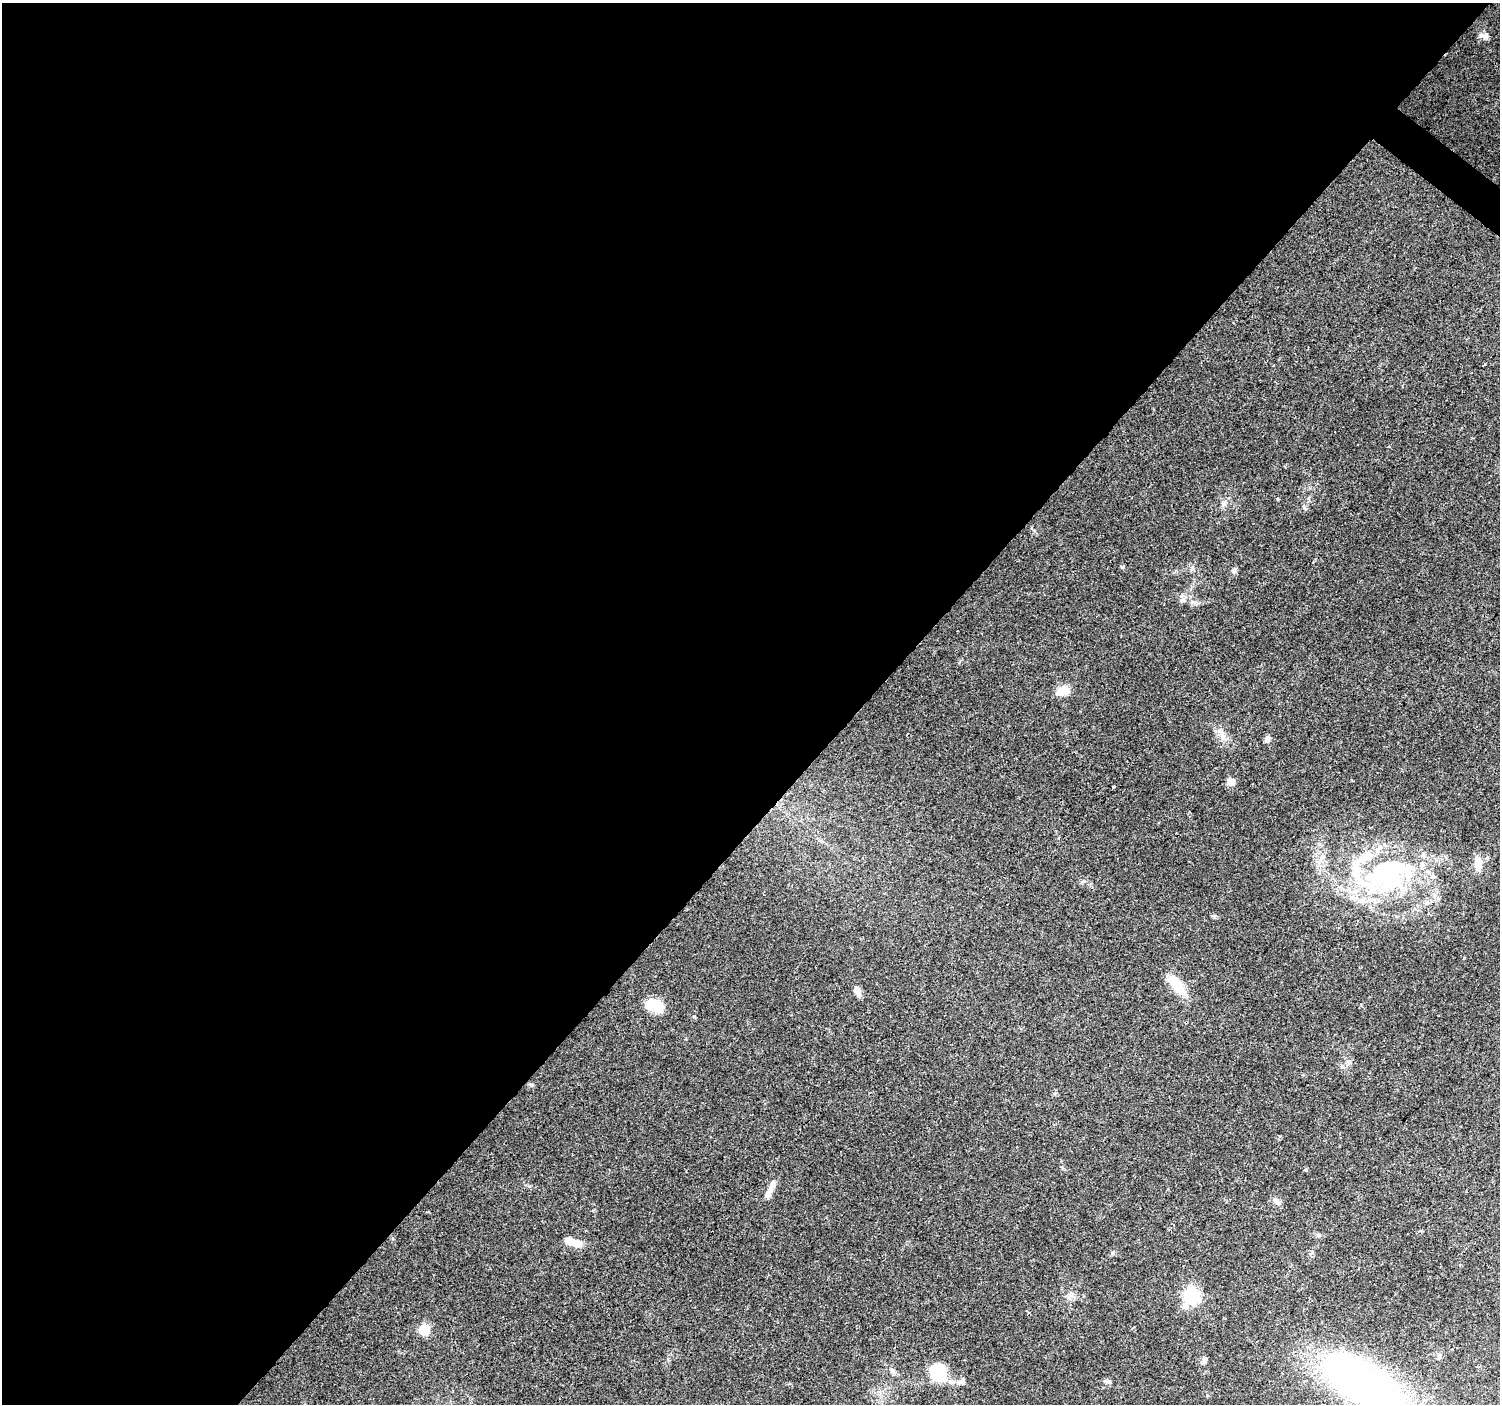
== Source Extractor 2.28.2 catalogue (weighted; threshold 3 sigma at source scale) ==
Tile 5 of 4 x 4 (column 1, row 2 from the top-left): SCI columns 1-1498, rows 2980-4381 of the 5999 x 6023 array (HDU 1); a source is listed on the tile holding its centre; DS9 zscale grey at full resolution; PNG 1502 x 1406 px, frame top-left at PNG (2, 3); no overlay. Shown black and unused: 58% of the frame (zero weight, under 2 of 3 exposures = <1% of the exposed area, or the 3 px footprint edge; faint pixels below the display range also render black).
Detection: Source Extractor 2.28.2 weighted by HDU 2 'WHT'; one run over the whole footprint, this tile lists its part. Background 0.0756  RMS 0.0077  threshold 0.0347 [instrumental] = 3 sigma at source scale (4.5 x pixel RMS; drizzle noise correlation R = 1.50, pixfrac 1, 0.0396/0.0396 arcsec/px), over >= 5 px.
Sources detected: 35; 3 inside a brighter object's white glare — not listed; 5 inside a brighter listed object's ellipse — not listed separately; the other 27 listed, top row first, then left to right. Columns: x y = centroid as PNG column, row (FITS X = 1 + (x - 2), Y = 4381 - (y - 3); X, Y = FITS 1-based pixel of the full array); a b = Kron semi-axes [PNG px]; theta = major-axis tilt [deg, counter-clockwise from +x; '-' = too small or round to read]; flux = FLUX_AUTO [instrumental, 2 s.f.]
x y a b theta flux
1484 36 14 7 -18 3.6
1305 508 6 4 -70 1.2
1234 571 8 6 -86 2.1
1183 600 8 6 15 2.4
1064 690 14 10 15 10
1220 731 7 4 -18 1.9
1267 739 8 7 - 2.5
1231 782 9 8 - 4.8
1113 787 4 3 - 1.8
1478 864 21 9 -87 8.5
1386 876 75 37 12 130
1177 985 27 13 -54 17
857 991 12 7 -64 4.9
656 1006 20 12 -25 20
768 1193 16 7 70 5.2
1276 1201 11 7 -43 3.7
1318 1235 6 5 - 1.3
576 1243 20 10 -15 8.2
1192 1296 7 7 - 150
1185 1306 8 7 - 4.1
424 1330 6 6 - 47
1439 1356 8 5 -89 1.6
1204 1360 8 6 84 2.5
939 1369 24 14 -27 20
892 1371 10 6 -47 2.7
962 1382 9 7 -16 2.9
1363 1382 57 25 -31 500
Isophote crosses this tile's border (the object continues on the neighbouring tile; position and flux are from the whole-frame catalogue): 1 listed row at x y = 1363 1382
Unlisted compact peaks at least as high as the median listed source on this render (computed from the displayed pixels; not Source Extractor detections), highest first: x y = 531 1085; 1214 917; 694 1016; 1192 568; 1084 881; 1112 1253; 1278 499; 1342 1067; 1223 504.